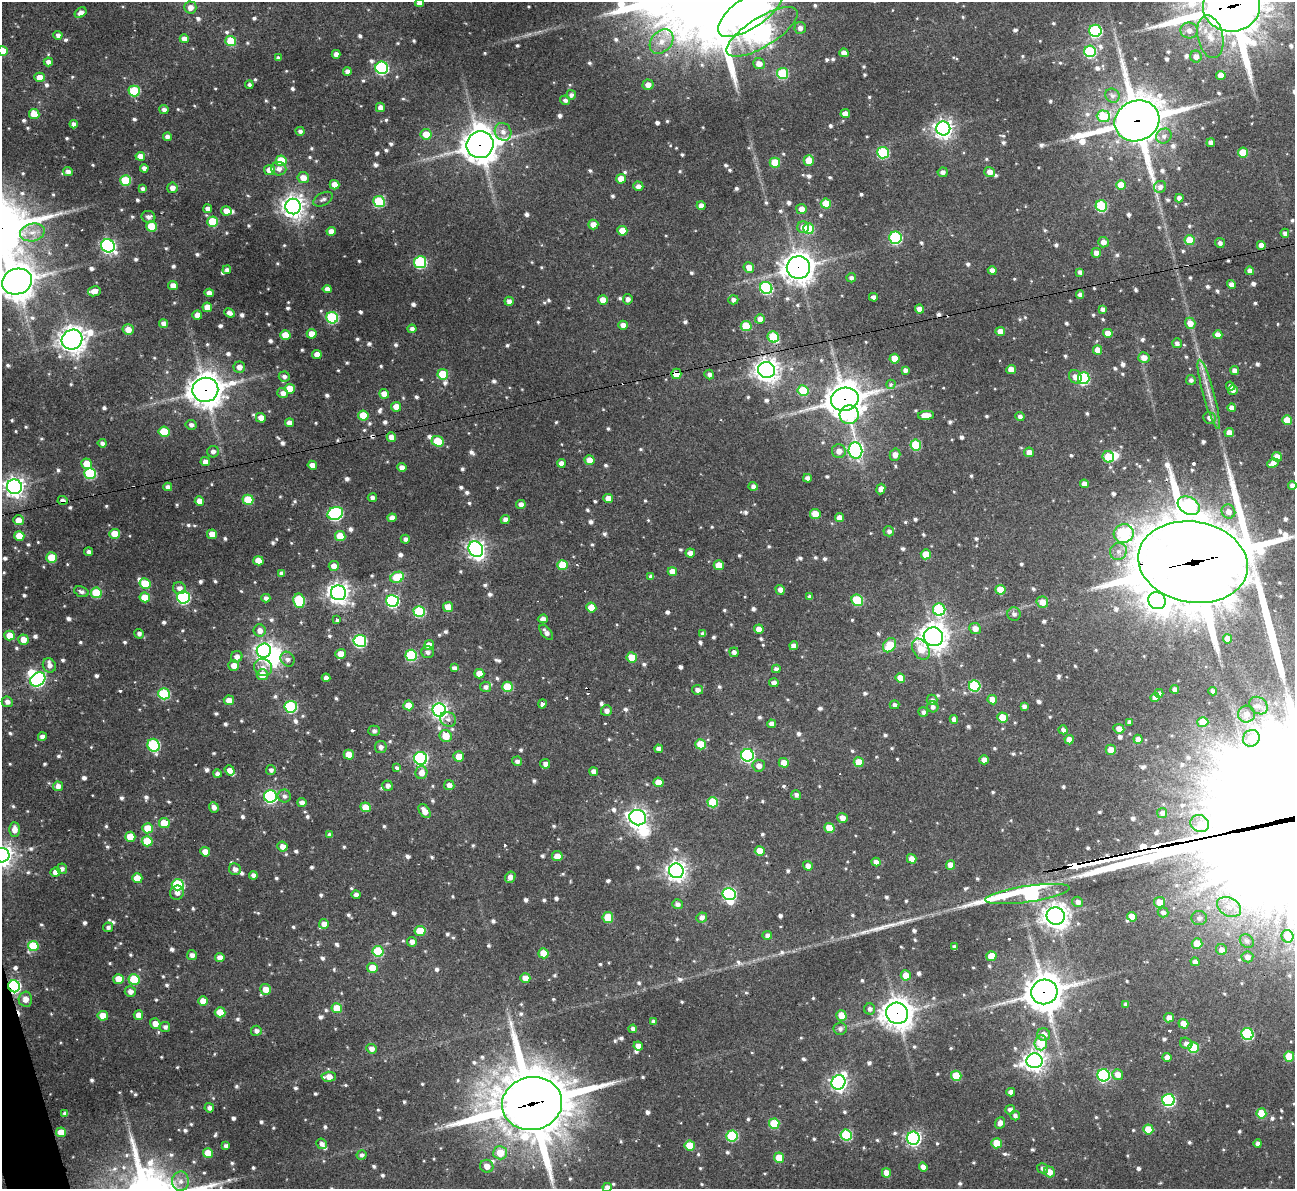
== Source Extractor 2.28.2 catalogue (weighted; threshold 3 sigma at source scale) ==
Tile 7 of 4 x 4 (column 3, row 2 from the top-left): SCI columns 2587-3879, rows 2517-3703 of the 5177 x 5158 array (HDU 1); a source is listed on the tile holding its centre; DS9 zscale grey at full resolution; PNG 1297 x 1191 px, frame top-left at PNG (2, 2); each listed source drawn as its Kron ellipse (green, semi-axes under 4 px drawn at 4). Shown black and unused: <1% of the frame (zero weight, under 3 of 4 exposures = <1% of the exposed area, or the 3 px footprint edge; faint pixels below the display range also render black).
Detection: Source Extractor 2.28.2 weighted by HDU 2 'WHT'; one run over the whole footprint, this tile lists its part. Background 0.162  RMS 0.0078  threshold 0.0349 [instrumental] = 3 sigma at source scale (4.5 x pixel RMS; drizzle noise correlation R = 1.50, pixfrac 1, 0.05/0.05 arcsec/px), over >= 5 px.
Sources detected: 1102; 6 inside a brighter object's white glare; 10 cosmic-ray / hot-pixel residue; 3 long thin detections or spike segments (spike, bleed or trail) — neither listed nor drawn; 8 inside a brighter listed object's ellipse — not listed separately; of the other 1075, all 500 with FLUX_AUTO >= 2.69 (the completeness limit of this list) listed and drawn (575 fainter detections not listed), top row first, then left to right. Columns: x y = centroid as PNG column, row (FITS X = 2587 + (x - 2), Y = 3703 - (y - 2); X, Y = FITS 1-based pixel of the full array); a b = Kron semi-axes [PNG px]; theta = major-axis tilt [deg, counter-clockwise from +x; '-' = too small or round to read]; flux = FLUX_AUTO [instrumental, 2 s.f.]
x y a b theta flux
419 3 4 4 - 4.6
1232 6 28 25 1 5400
190 7 6 6 - 5.6
750 12 38 15 34 410
81 13 6 4 33 4.6
800 28 6 5 - 4.3
1189 30 8 8 - 5
1095 31 6 6 - 96
762 32 41 14 32 500
58 35 4 4 - 3.1
1210 37 22 12 -78 14
184 39 4 4 - 6
231 41 5 5 - 32
661 41 13 10 49 9.4
3 51 5 5 - 14
1090 51 6 5 - 74
844 53 4 4 - 5.2
336 54 4 4 - 4.1
1196 57 6 5 - 4.9
278 58 4 4 - 3.1
48 62 5 4 - 3.9
759 64 6 5 - 6.6
382 68 6 6 - 110
347 71 4 4 - 3.8
782 73 5 5 - 51
1221 76 5 4 - 8.1
40 77 5 5 - 8.8
249 85 4 4 - 2.7
648 85 5 5 - 6
134 91 5 5 - 45
571 95 5 4 - 2.8
1112 96 7 6 - 2.9
565 100 5 4 - 2.7
380 107 4 4 - 4.9
164 109 4 4 - 3.2
34 114 5 5 - 18
845 114 5 4 - 7.9
1103 116 6 6 - 34
1137 121 23 20 24 3000
74 124 4 4 - 3.2
943 128 7 7 - 450
300 131 4 4 - 2.7
503 132 9 8 - 5.4
426 134 5 5 - 14
1164 136 8 7 - 3.5
167 137 4 4 - 4.1
1211 143 4 4 - 4
480 145 13 13 - 1500
883 153 6 5 - 75
1243 153 5 5 - 22
140 156 5 4 - 7.3
809 160 5 5 - 14
281 161 5 5 - 25
775 163 5 5 - 26
144 168 4 4 - 3.5
279 169 7 6 - 4.4
269 170 5 5 - 9.9
68 172 5 4 - 3.9
943 172 5 5 - 3.2
990 172 5 5 - 5.9
303 178 6 5 - 8.3
621 179 5 4 - 11
126 180 5 5 - 41
334 185 5 4 - 8.3
1121 185 5 5 - 17
638 186 5 5 - 4.3
1160 187 6 6 - 3.5
172 188 5 5 - 5.6
143 189 4 4 - 2.8
1179 198 4 4 - 3.9
323 199 10 6 29 2.7
379 201 6 5 - 53
826 204 5 5 - 22
701 206 4 4 - 5.4
1101 206 6 5 - 63
293 207 8 7 - 660
208 209 4 4 - 4.3
801 209 5 5 - 6.1
226 211 5 4 - 7.2
148 217 7 6 - 3.3
212 222 5 5 - 29
593 224 5 5 - 6.6
151 226 5 5 - 23
803 227 6 6 - 6.2
809 229 5 5 - 30
331 231 4 4 - 5.5
622 231 5 5 - 11
32 232 12 8 12 8
1285 233 4 4 - 3
895 238 6 6 - 100
1190 240 5 5 - 20
1103 242 5 5 - 5.5
1220 243 5 4 - 3.1
1261 245 4 4 - 7.1
108 246 7 6 - 190
1096 253 5 5 - 5.7
420 262 6 6 - 86
749 267 5 5 - 7.8
798 267 11 11 - 930
227 270 4 4 - 3.2
992 270 4 4 - 4.6
1250 271 4 4 - 4.6
1080 272 4 4 - 3.2
851 278 5 4 - 2.7
17 282 15 12 19 1600
1231 284 4 4 - 4.4
173 285 5 4 - 6.1
766 288 6 6 - 92
327 289 4 4 - 4.6
94 291 6 5 - 7.4
209 293 4 4 - 5
1080 295 4 4 - 4.1
873 297 4 4 - 3.8
628 299 5 5 - 3.4
603 300 5 4 - 9.8
733 300 5 4 - 3.4
509 301 5 4 - 4.1
207 307 5 5 - 9.9
919 309 4 4 - 5.5
1103 309 4 4 - 3
230 313 6 4 -22 4.2
197 315 5 4 - 8.1
332 318 6 5 - 74
760 319 5 5 - 5.3
163 323 4 4 - 3.6
1190 323 6 5 - 8.9
623 325 4 4 - 5.4
746 326 5 5 - 30
128 329 5 5 - 7.8
412 329 4 4 - 3.2
1000 331 4 4 - 8.5
1108 333 5 4 - 10
312 334 5 4 - 10
285 335 5 5 - 14
1218 335 4 4 - 6.4
773 337 6 5 - 41
72 340 10 9 - 890
1177 343 5 4 - 3.1
1098 350 5 4 - 6.5
317 354 5 4 - 7
1144 357 5 5 - 6.3
894 359 5 5 - 14
239 367 6 5 - 5.1
767 370 8 8 - 680
905 370 4 4 - 3
1011 370 5 4 - 9.4
1235 371 4 4 - 5.1
443 374 5 5 - 29
676 374 5 5 - 19
709 374 5 4 - 3.1
284 377 5 5 - 2.8
1075 377 7 6 - 5.4
1084 378 6 6 - 85
1191 380 5 5 - 2.9
891 384 5 4 - 3.1
1230 386 4 4 - 3.4
290 389 5 5 - 13
205 390 13 12 - 1300
1233 390 5 4 - 3.3
803 391 5 5 - 29
283 393 5 5 - 4.5
384 394 5 4 - 7.4
1209 394 36 5 -75 11
845 399 14 11 13 1600
396 407 5 5 - 8.1
1232 408 4 4 - 5.4
363 415 5 5 - 22
849 415 9 9 - 55
926 415 8 4 4 11
1020 417 4 4 - 3.1
261 418 5 5 - 6.4
1209 418 6 5 - 4.2
1287 420 5 5 - 17
289 423 4 4 - 5.6
191 425 5 5 - 3.1
164 432 5 5 - 30
1229 433 5 4 - 7.7
391 437 5 4 - 6.1
438 441 6 5 - 22
102 443 4 4 - 3.1
916 445 5 5 - 40
839 451 7 6 - 6.4
855 451 8 7 - 210
213 452 6 5 - 3
1029 452 5 4 - 6
895 455 6 5 - 5.1
1108 457 6 5 - 23
1277 457 5 4 - 9
590 460 5 4 - 9.3
205 462 5 4 - 5
561 463 4 4 - 5
1273 463 6 4 23 5.3
87 464 5 5 - 14
312 465 4 4 - 6
402 467 5 4 - 4.7
90 473 6 5 - 62
807 478 4 4 - 4
1084 484 4 4 - 4.6
1292 485 4 4 - 4.1
753 486 4 4 - 3
14 487 7 7 - 490
168 487 4 4 - 3.8
881 489 5 4 - 4.5
372 498 4 4 - 3.2
608 498 5 4 - 8.7
63 500 5 4 - 3.6
248 500 5 5 - 31
199 501 5 4 - 7.4
521 504 5 4 - 4.3
1189 506 12 8 -31 110
1228 512 7 6 - 5.7
335 513 8 6 21 140
815 514 5 5 - 13
392 518 4 4 - 4.8
840 518 4 4 - 6.5
18 520 5 5 - 8
505 520 4 4 - 4.4
889 531 5 5 - 3
1124 533 10 9 - 83
115 534 5 5 - 15
212 534 5 5 - 10
19 536 5 5 - 12
340 536 5 5 - 19
405 539 4 4 - 2.9
476 549 8 7 - 400
1118 551 9 8 - 4.7
88 552 4 3 - 3.1
690 553 5 4 - 4.6
926 554 5 5 - 15
52 557 5 5 - 20
258 561 5 4 - 11
1193 562 55 40 -9 12000
563 565 5 5 - 25
719 565 5 5 - 15
334 566 5 5 - 5.8
672 571 4 4 - 7.6
281 573 4 4 - 2.7
651 576 4 4 - 3.3
397 577 7 5 25 30
145 584 5 5 - 28
179 588 6 6 - 4.2
780 590 5 4 - 4.8
1000 590 5 5 - 15
81 592 7 5 -19 2.8
96 593 5 5 - 36
338 593 8 7 - 540
145 597 5 5 - 15
183 597 6 6 - 120
810 597 4 4 - 2.7
266 598 4 4 - 3
857 600 6 5 - 47
299 601 7 5 -84 46
392 601 6 6 - 110
1157 601 9 8 - 380
1042 602 6 5 - 8.1
448 607 5 5 - 11
591 608 5 5 - 14
939 610 6 6 - 79
419 611 6 5 - 62
1014 614 7 6 - 3
543 619 5 4 - 4.1
337 620 4 3 - 6
759 629 5 4 - 7.3
975 629 6 5 - 6.1
260 630 6 6 - 5.6
546 632 9 5 -52 4
139 634 5 5 - 2.7
703 634 4 4 - 2.8
10 636 5 5 - 13
933 637 10 9 - 800
1227 639 5 4 - 7.7
23 640 5 5 - 8.4
360 641 6 6 - 120
429 645 5 5 - 9.8
890 645 8 5 52 23
794 646 4 4 - 4.3
921 649 11 7 -59 17
264 651 7 7 - 300
428 652 6 6 - 3
734 652 4 4 - 2.8
341 654 5 5 - 9.5
411 655 6 5 - 61
237 657 6 5 - 4.7
632 657 5 5 - 19
287 659 8 6 -53 3.6
49 665 7 6 - 4.1
234 666 5 5 - 8.2
263 667 9 8 - 5.2
454 668 4 4 - 2.8
776 669 4 4 - 2.9
479 674 5 4 - 9.9
262 675 5 5 - 13
326 678 4 4 - 3.8
900 678 5 4 - 10
38 679 8 6 36 180
774 683 5 4 - 3.6
975 686 6 5 - 69
485 687 5 5 - 3.1
507 687 5 5 - 31
1175 689 4 4 - 3.5
697 690 5 5 - 3.8
1213 691 4 4 - 3.6
1159 693 4 4 - 2.9
164 694 6 5 - 63
1155 697 4 4 - 4.7
229 700 5 4 - 6.6
932 700 5 5 - 2.7
992 700 5 4 - 8
7 702 6 5 - 3.7
542 704 4 4 - 3.8
408 705 5 5 - 13
895 705 5 4 - 2.8
1024 706 4 4 - 3
1259 706 10 8 -40 4.9
291 707 6 6 - 87
933 707 5 5 - 2.9
439 710 7 6 - 300
606 711 5 5 - 4.1
923 712 5 4 - 2.8
1246 714 8 8 - 6.5
1002 717 5 5 - 18
448 719 8 7 - 3.5
954 719 4 4 - 3.9
1129 722 4 4 - 2.7
1203 722 5 5 - 19
771 724 4 4 - 5.1
1119 729 5 4 - 6.1
1063 730 4 4 - 2.9
374 731 5 5 - 2.8
446 736 6 6 - 14
42 737 4 4 - 4.4
1251 738 8 8 - 9.1
1138 739 4 4 - 6
1069 740 5 4 - 8
701 744 5 5 - 21
154 745 6 6 - 80
381 747 6 6 - 3.3
659 749 4 4 - 3.6
1111 750 5 5 - 8.4
349 755 5 5 - 14
747 755 6 6 - 140
459 756 5 5 - 10
421 758 6 6 - 150
984 760 4 4 - 5.5
517 761 5 4 - 3
859 762 5 5 - 19
784 763 5 5 - 7.7
545 764 5 4 - 4
759 766 6 6 - 5.7
397 768 3 3 - 6.2
230 770 5 4 - 5.7
271 770 5 5 - 2.7
594 771 4 4 - 4.4
421 773 6 6 - 6.9
217 774 4 4 - 3.2
658 782 5 5 - 12
449 785 5 5 - 4.7
58 786 5 5 - 4.9
388 786 5 5 - 3.4
796 795 5 4 - 3
270 796 6 6 - 150
284 796 6 6 - 3
713 802 5 5 - 39
302 803 4 4 - 4.9
214 807 5 4 - 4.1
366 807 5 5 - 12
424 811 8 5 -55 7.9
1162 813 5 5 - 2.9
638 818 8 7 - 370
842 818 5 5 - 5.5
164 823 5 5 - 19
1200 824 9 8 - 4.7
148 828 5 5 - 21
829 828 5 5 - 15
14 829 7 5 -90 6.7
330 835 4 4 - 2.8
130 837 5 5 - 16
147 841 5 5 - 25
282 846 5 5 - 6.3
760 851 5 5 - 14
205 852 5 4 - 8.1
2 855 8 7 - 620
557 856 5 5 - 9.1
912 859 5 4 - 7.7
876 862 4 4 - 3.9
950 865 5 4 - 7.3
808 866 5 4 - 4.4
62 869 5 5 - 2.9
235 869 6 5 - 4.2
676 871 7 7 - 490
56 872 5 4 - 6.4
253 875 4 4 - 3.7
510 877 6 5 - 5.2
137 878 5 5 - 15
178 885 6 5 - 64
177 893 7 6 - 4
729 894 6 6 - 130
1027 894 43 8 8 200
356 895 4 4 - 4.3
1078 902 5 5 - 3.8
1159 902 5 5 - 9.5
677 904 5 5 - 3.6
1229 907 13 9 -28 8.6
1163 912 5 5 - 2.8
1056 916 9 9 - 760
608 917 5 5 - 22
702 917 5 5 - 4
1132 917 5 4 - 7.1
1199 918 8 7 - 3.7
324 924 5 5 - 6.3
108 927 5 4 - 2.8
420 931 5 5 - 22
767 935 5 4 - 3.4
1287 936 6 6 - 10
1247 941 7 6 - 2.9
412 942 5 5 - 4.3
1197 944 5 5 - 14
33 946 5 5 - 38
954 947 4 4 - 3.1
1221 950 5 5 - 5.6
378 951 5 5 - 43
543 953 5 5 - 16
192 955 5 5 - 4.4
991 956 5 5 - 14
1247 957 6 5 - 3.8
220 958 5 4 - 5.9
1195 962 4 4 - 3.9
372 968 5 5 - 13
906 975 5 5 - 9.2
525 978 5 4 - 11
119 979 5 5 - 13
134 979 5 5 - 35
14 986 6 5 - 130
266 989 5 5 - 11
130 992 5 5 - 4.4
1044 992 13 12 - 1800
25 999 7 7 - 6.2
203 1001 5 4 - 9.6
1126 1004 4 4 - 3.3
337 1008 5 5 - 17
870 1009 5 5 - 3.2
220 1012 5 5 - 18
897 1013 11 10 - 1100
138 1015 5 5 - 7
841 1015 5 5 - 16
103 1016 5 5 - 12
1169 1018 5 4 - 7
653 1022 4 4 - 3
155 1024 5 5 - 7.4
1183 1024 5 4 - 9.1
165 1027 5 5 - 3
633 1029 4 4 - 3.2
840 1029 6 6 - 2.8
256 1031 5 5 - 3.3
1247 1034 6 5 - 77
1044 1035 6 6 - 6.3
1041 1043 7 6 - 26
1186 1043 6 5 - 3.7
638 1046 5 4 - 6.4
1193 1047 5 5 - 36
372 1049 5 4 - 5.1
1167 1057 4 4 - 5.8
1289 1057 5 5 - 25
1034 1061 8 7 - 570
1104 1075 6 6 - 110
1118 1075 6 5 - 6.8
956 1076 5 5 - 28
329 1077 7 5 2 8
838 1082 7 7 - 320
1011 1092 4 4 - 4.3
1169 1100 6 6 - 120
532 1104 30 26 12 6000
209 1108 4 4 - 3
1010 1110 5 4 - 3.6
65 1113 4 4 - 3.1
1261 1113 5 5 - 25
1015 1115 5 4 - 2.9
1000 1123 6 5 - 4.4
774 1124 5 5 - 33
1148 1129 5 5 - 18
61 1132 5 5 - 13
846 1135 6 5 - 59
732 1136 5 5 - 62
913 1138 6 6 - 230
996 1143 5 5 - 18
321 1144 5 5 - 3.7
1258 1144 4 4 - 3.6
226 1146 4 4 - 3.1
690 1146 5 5 - 18
208 1153 5 5 - 17
500 1153 7 6 - 15
362 1155 5 4 - 2.7
779 1158 5 5 - 18
487 1166 6 6 - 6.6
923 1167 5 4 - 4.7
1043 1168 5 5 - 3.4
1049 1172 6 5 - 7.7
886 1173 5 4 - 8.2
180 1181 10 8 88 5.5
607 1187 4 4 - 3.9
Overlapping masked pixels (flux is a lower limit): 15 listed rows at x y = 1232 6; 1137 121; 480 145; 798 267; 767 370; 676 374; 205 390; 845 399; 63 500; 476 549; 1193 562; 14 986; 1044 992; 897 1013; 532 1104
Isophote crosses this tile's border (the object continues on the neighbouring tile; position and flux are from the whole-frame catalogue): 9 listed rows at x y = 419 3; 1232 6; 750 12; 3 51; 17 282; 1292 485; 1193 562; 2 855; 607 1187